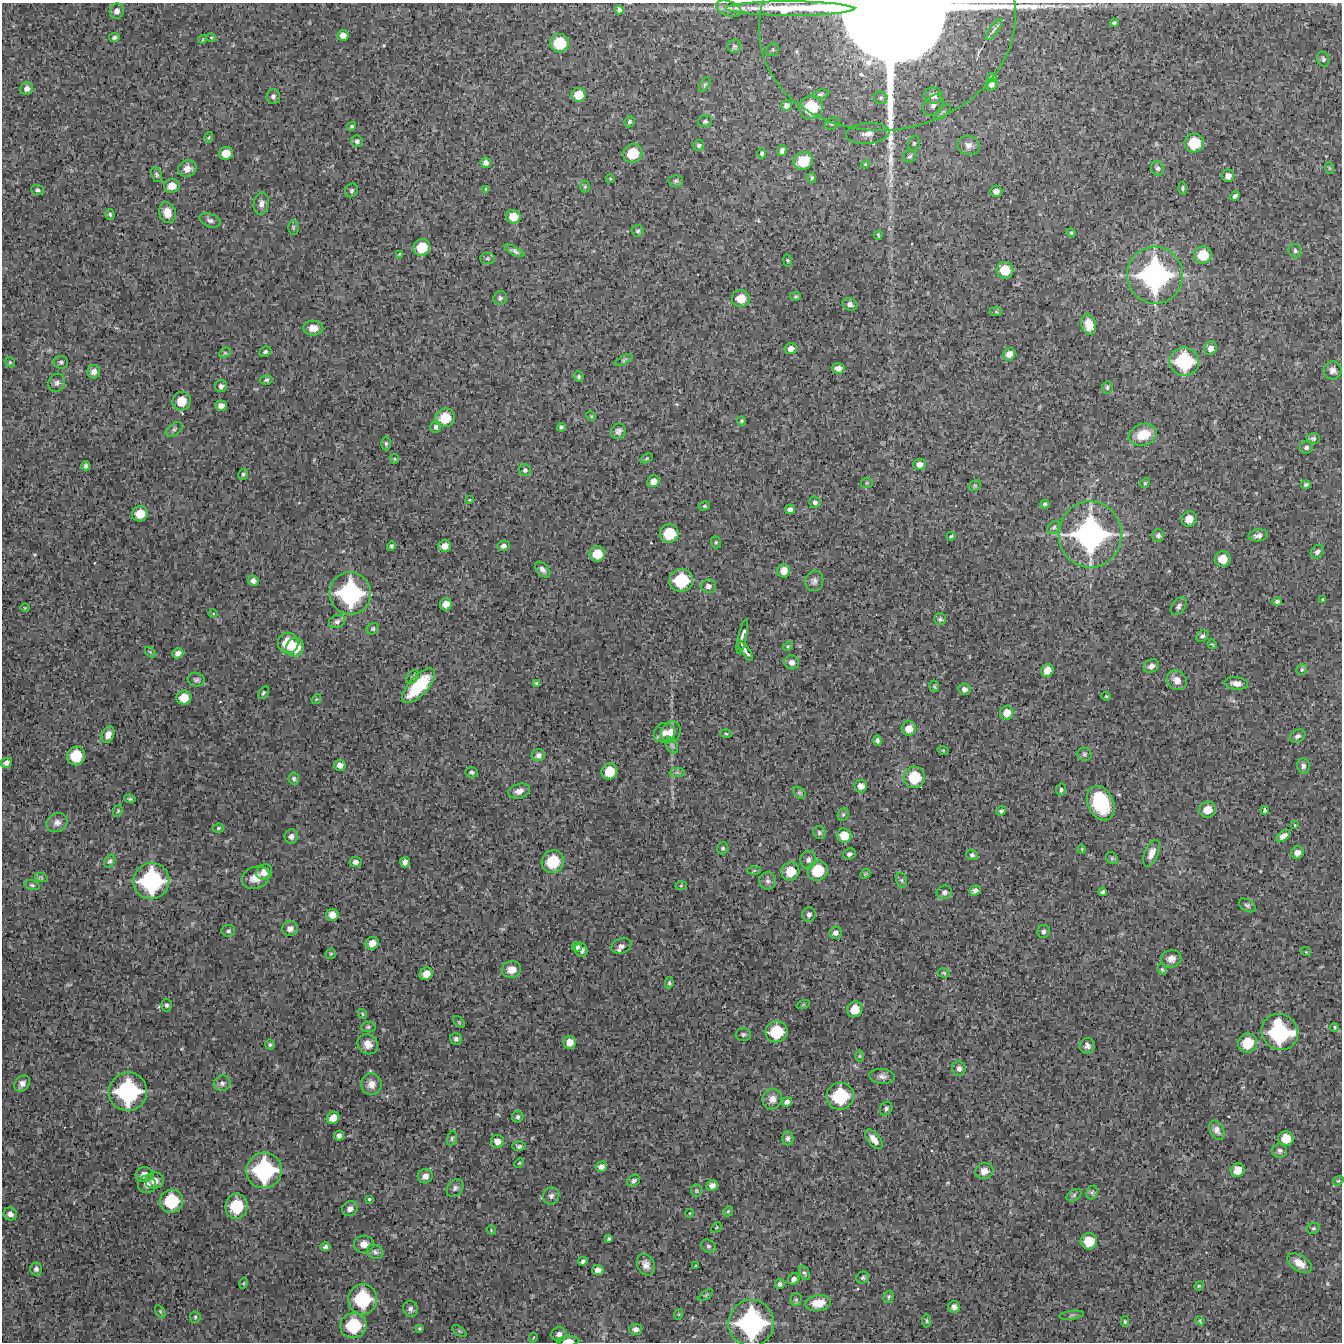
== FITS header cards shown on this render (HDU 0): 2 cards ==
NAXIS1  =                 1340 / length of data axis 1
NAXIS2  =                 1340 / length of data axis 2

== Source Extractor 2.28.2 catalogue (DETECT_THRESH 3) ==
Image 1340 x 1340 px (HDU 0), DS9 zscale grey, 1 PNG px = 1 image px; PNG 1344 x 1344 px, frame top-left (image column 1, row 1340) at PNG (2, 3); each listed source drawn as its Kron ellipse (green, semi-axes under 4 px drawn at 4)
Background 5840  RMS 440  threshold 1330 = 3 sigma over >= 5 px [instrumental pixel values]
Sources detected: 380; all 380 listed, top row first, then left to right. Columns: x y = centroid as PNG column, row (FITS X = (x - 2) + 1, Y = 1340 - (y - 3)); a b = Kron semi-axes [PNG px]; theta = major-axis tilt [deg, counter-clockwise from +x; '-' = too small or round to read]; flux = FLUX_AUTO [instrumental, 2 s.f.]
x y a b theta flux
729 9 13 7 -19 1.8e+05
790 9 64 7 0 1.6e+06
619 10 4 4 - 7.7e+04
117 11 8 7 - 1.5e+05
887 21 129 108 11 8.5e+06
1114 23 4 4 - 5.4e+04
994 29 12 4 56 8.3e+04
343 35 5 5 - 1.7e+05
114 37 5 4 - 6.2e+04
211 37 5 3 - 2.7e+04
203 39 4 2 - 2.2e+04
560 43 9 9 - 8.7e+05
734 46 7 7 - 6.3e+04
773 50 7 6 - 5.8e+04
1323 59 7 6 - 6.6e+04
992 78 4 4 - 6.3e+04
705 84 8 4 59 5.3e+04
991 85 6 5 - 1.0e+05
27 89 6 6 - 1.3e+05
820 94 8 4 11 5.4e+04
579 95 7 7 - 4.3e+05
273 96 7 6 - 9.2e+04
933 96 9 8 - 1.6e+05
881 98 7 6 - 6.4e+04
933 105 12 8 50 1.9e+05
786 106 5 5 - 1.3e+05
811 107 12 11 - 1.2e+06
942 112 10 5 42 8.0e+04
705 121 7 5 10 6.1e+04
629 122 6 5 - 5.5e+04
832 124 8 5 27 6.8e+04
351 126 4 4 - 3.8e+04
868 133 22 10 5 4.1e+05
209 137 5 3 - 3.1e+04
357 141 6 5 - 7.4e+04
914 143 7 5 77 6.7e+04
1194 143 10 9 - 8.0e+05
699 145 5 5 - 6.3e+04
969 145 12 9 -12 1.9e+05
782 151 5 4 - 8.9e+04
226 153 7 6 - 3.4e+05
633 153 10 9 - 7.8e+05
762 153 5 4 - 5.5e+04
910 156 7 5 32 5.7e+04
803 161 10 8 29 6.0e+05
486 163 5 5 - 1.1e+05
865 164 4 4 - 2.7e+04
1158 168 7 6 - 8.1e+04
1329 168 6 4 -71 3.4e+04
187 169 9 8 - 2.3e+05
156 174 7 5 -66 5.6e+04
1228 176 6 6 - 1.8e+05
812 178 5 4 - 4.7e+04
610 179 4 4 - 3.0e+04
676 181 7 6 - 6.5e+04
172 186 8 7 - 3.3e+05
585 187 6 5 - 4.3e+04
1183 188 6 4 -85 4.7e+04
485 189 3 2 - 2.1e+04
37 190 6 5 - 6.0e+04
351 190 7 6 - 6.0e+04
996 191 6 5 - 1.2e+05
1235 196 5 4 - 8.2e+04
261 203 11 7 83 1.6e+05
167 212 10 8 -76 2.9e+05
110 214 5 4 - 5.1e+04
513 217 7 6 - 3.5e+05
210 220 11 6 -20 9.9e+04
293 227 7 5 90 4.8e+04
638 231 6 6 - 6.3e+04
1071 233 5 4 - 3.2e+04
878 235 4 2 - 3.5e+04
422 247 9 8 - 6.7e+05
514 251 11 4 -27 9.4e+04
1295 251 7 6 - 7.4e+04
399 254 3 3 - 3.0e+04
1203 255 9 8 - 6.4e+05
487 258 7 5 1 5.4e+04
788 260 6 3 -81 3.2e+04
1005 270 8 8 - 5.7e+05
1155 275 28 28 - 5.8e+06
796 296 5 4 - 4.2e+04
500 298 7 6 - 7.9e+04
741 298 9 8 - 4.7e+05
850 304 7 6 - 8.9e+04
996 312 6 4 -2 3.6e+04
1089 325 10 7 -78 3.5e+05
313 328 10 7 0 2.8e+05
1211 348 7 6 - 1.7e+05
791 349 6 5 - 1.4e+05
265 352 6 5 - 6.7e+04
225 353 6 4 28 4.2e+04
1009 354 6 6 - 2.1e+05
624 360 10 4 29 5.7e+04
1184 361 15 14 - 1.9e+06
10 362 5 4 - 4.5e+04
61 362 7 6 - 7.2e+04
838 368 6 5 - 1.3e+05
1333 370 9 9 - 1.4e+05
94 372 7 6 - 1.6e+05
579 377 5 5 - 5.1e+04
266 380 6 5 - 5.9e+04
57 383 9 8 - 1.1e+05
221 386 6 6 - 9.2e+04
1107 387 6 5 - 5.5e+04
181 401 9 9 - 5.0e+05
221 406 5 5 - 1.6e+05
591 416 5 4 - 3.1e+04
445 418 10 9 - 7.0e+05
742 421 4 4 - 4.4e+04
436 427 6 5 - 7.6e+04
561 427 4 4 - 6.2e+04
174 429 9 5 36 7.3e+04
618 431 8 7 - 1.1e+05
1143 435 14 10 19 6.2e+05
1313 438 7 5 2 7.0e+04
386 444 7 4 -88 5.4e+04
1306 447 6 6 - 8.0e+04
647 458 6 4 31 3.5e+04
395 459 5 4 - 3.2e+04
919 464 6 5 - 1.5e+05
86 466 4 4 - 7.7e+04
525 470 6 5 - 6.6e+04
243 474 6 4 75 5.3e+04
653 481 6 5 - 2.0e+05
867 483 6 5 - 4.1e+04
1145 483 5 4 - 3.7e+04
1306 485 4 4 - 5.7e+04
975 486 6 5 - 4.3e+04
469 500 4 2 - 2.6e+04
815 502 6 5 - 7.6e+04
1045 504 4 4 - 5.9e+04
704 506 6 4 15 4.6e+04
790 509 5 4 - 1.1e+05
140 514 8 7 - 4.7e+05
1189 519 8 7 - 3.3e+05
1054 527 7 5 44 6.1e+04
669 534 9 9 - 8.6e+05
1090 534 33 31 -88 6.7e+06
1158 535 6 6 - 8.5e+04
1258 535 9 6 7 1.3e+05
951 536 4 3 - 3.6e+04
716 542 6 5 - 4.6e+04
391 546 4 4 - 4.9e+04
445 546 6 5 - 2.1e+05
503 546 6 5 - 9.0e+04
1317 552 7 5 48 9.0e+04
597 554 8 7 - 5.2e+05
1223 559 8 7 - 4.4e+05
542 570 9 6 -46 1.1e+05
784 571 7 6 - 2.6e+05
681 580 12 11 - 1.3e+06
253 581 5 5 - 1.1e+05
814 581 10 9 - 1.3e+05
708 586 8 6 3 1.3e+05
350 593 21 21 - 3.6e+06
1323 599 3 2 - 2.7e+04
1277 602 5 4 - 6.7e+04
446 604 6 5 - 2.3e+05
1179 606 10 6 54 9.5e+04
25 608 4 4 - 2.9e+04
213 614 4 3 - 3.0e+04
940 619 6 6 - 5.9e+04
337 622 8 6 23 9.0e+04
373 629 6 5 - 5.0e+04
1202 636 7 5 38 7.3e+04
742 637 17 4 78 1.7e+05
288 643 10 10 - 8.1e+05
1212 644 5 4 - 2.8e+04
788 646 5 4 - 3.6e+04
295 647 9 8 - 5.6e+05
745 651 12 3 -56 1.4e+05
150 652 6 3 -45 3.3e+04
178 653 6 5 - 1.3e+05
792 662 7 7 - 1.4e+05
1151 666 8 6 27 1.5e+05
1302 669 6 5 - 6.0e+04
1047 670 7 6 - 2.7e+05
413 677 8 5 53 6.6e+04
196 679 8 7 - 7.5e+04
1177 680 11 9 -44 2.4e+05
536 683 4 3 - 4.0e+04
1236 683 12 6 -7 1.8e+05
419 686 22 9 47 1.5e+06
934 686 6 5 - 4.1e+04
964 689 6 6 - 1.1e+05
263 693 7 4 57 5.5e+04
1106 696 4 4 - 3.4e+04
184 698 7 7 - 4.3e+05
316 699 5 3 - 2.5e+04
1007 713 7 6 - 2.8e+05
909 729 7 7 - 3.0e+05
671 732 11 9 57 3.0e+05
664 733 11 9 29 2.2e+05
726 734 5 3 - 3.5e+04
108 735 8 6 67 2.0e+05
1298 736 8 6 29 9.3e+04
877 741 5 4 - 6.1e+04
672 746 8 5 -63 7.2e+04
943 750 6 3 -19 3.0e+04
1085 754 7 6 - 6.8e+04
538 755 7 6 - 1.2e+05
76 756 9 9 - 8.1e+05
6 763 6 4 29 1.1e+05
340 765 6 5 - 1.5e+05
1303 766 8 6 -83 1.0e+05
471 772 6 5 - 6.2e+04
609 772 8 8 - 5.7e+05
677 772 7 4 -1 6.0e+04
914 777 11 10 - 9.6e+05
294 779 6 5 - 6.2e+04
861 786 6 6 - 1.8e+05
1061 790 6 5 - 6.0e+04
519 791 11 7 17 1.9e+05
799 793 7 5 -41 5.3e+04
130 799 6 3 -9 4.9e+04
1101 803 18 13 -64 1.7e+06
1208 810 8 7 - 3.8e+05
1265 810 4 4 - 7.3e+04
118 811 6 4 69 4.2e+04
1001 811 5 4 - 5.3e+04
843 814 7 5 68 5.6e+04
57 823 11 9 25 1.7e+05
1295 825 3 2 - 2.1e+04
218 828 5 4 - 5.0e+04
819 833 7 6 - 6.4e+04
844 835 7 7 - 4.2e+05
291 836 7 6 - 1.3e+05
1283 836 8 4 37 1.6e+05
723 848 6 5 - 6.1e+04
1082 849 5 3 - 2.1e+04
1151 853 14 6 67 2.0e+05
1297 853 6 6 - 1.5e+05
849 854 6 5 - 8.0e+04
972 855 6 5 - 6.3e+04
1112 858 6 5 - 4.5e+04
808 860 9 7 80 1.1e+05
110 861 7 5 56 6.3e+04
355 862 6 5 - 1.1e+05
405 862 5 5 - 1.3e+05
553 862 12 11 - 1.1e+06
754 871 7 4 2 4.1e+04
790 871 9 9 - 5.7e+05
818 871 10 10 - 8.6e+05
264 872 8 7 - 3.1e+05
865 874 6 4 43 3.6e+04
41 877 6 4 -19 4.5e+04
256 878 14 11 21 3.5e+05
901 880 7 5 -74 6.2e+04
151 881 18 18 - 3.1e+06
768 881 8 8 - 1.1e+05
32 885 8 4 -16 5.8e+04
681 885 6 4 2 3.8e+04
975 890 6 5 - 9.9e+04
944 892 8 6 16 1.1e+05
1103 892 4 4 - 5.9e+04
1247 905 9 6 -32 7.1e+04
809 914 7 6 - 9.4e+04
332 915 6 6 - 2.5e+05
290 929 8 7 - 1.6e+05
228 931 7 5 7 6.7e+04
1043 931 6 6 - 6.9e+04
836 933 6 6 - 1.2e+05
372 943 7 6 - 2.5e+05
621 946 10 7 21 1.4e+05
577 947 5 4 - 9.5e+04
581 950 7 6 - 1.2e+05
1306 952 5 3 - 2.5e+04
331 954 6 4 43 3.7e+04
1171 959 10 8 15 2.0e+05
511 969 9 8 - 3.3e+05
1162 969 5 4 - 4.4e+04
944 973 6 4 -12 3.9e+04
426 974 7 6 - 2.7e+05
669 983 5 4 - 4.1e+04
167 1005 6 5 - 5.9e+04
803 1005 7 4 19 3.8e+04
855 1009 8 7 - 4.4e+05
362 1014 5 3 - 3.3e+04
459 1022 7 4 -46 3.4e+04
368 1027 7 5 2 6.0e+04
1334 1027 4 2 - 3.2e+04
776 1032 11 10 - 1.1e+06
1280 1032 19 17 -43 2.9e+06
743 1034 7 6 - 6.0e+04
456 1039 6 5 - 8.2e+04
570 1042 6 6 - 2.5e+05
1248 1043 10 9 - 7.4e+05
368 1044 11 9 -41 2.3e+05
270 1045 5 4 - 4.7e+04
1087 1046 8 7 - 1.2e+05
859 1056 6 4 90 3.9e+04
959 1068 7 6 - 1.0e+05
882 1076 13 7 -6 1.4e+05
222 1083 8 7 - 1.0e+05
22 1084 9 7 51 1.5e+05
371 1084 11 10 - 2.4e+05
128 1092 19 19 - 3.3e+06
840 1096 14 13 - 1.6e+06
772 1099 10 9 - 2.2e+05
787 1102 5 4 - 1.1e+05
886 1109 7 6 - 7.4e+04
518 1117 6 5 - 6.1e+04
333 1118 7 6 - 2.6e+05
1217 1130 10 7 -64 1.4e+05
339 1136 5 4 - 9.9e+04
452 1138 7 4 74 5.4e+04
788 1138 7 5 -89 8.9e+04
1286 1138 8 7 - 4.8e+05
874 1139 12 6 -51 2.3e+05
497 1141 6 6 - 1.8e+05
519 1146 6 5 - 5.9e+04
1280 1151 7 7 - 7.5e+04
519 1163 5 4 - 3.1e+04
601 1167 5 5 - 1.4e+05
264 1170 18 17 - 2.9e+06
1237 1170 7 6 - 3.3e+05
984 1171 9 8 - 2.0e+05
144 1175 8 7 - 2.1e+05
425 1176 7 7 - 1.7e+05
154 1181 9 8 - 2.4e+05
634 1181 7 5 37 7.4e+04
1338 1181 5 4 - 3.6e+04
147 1184 9 8 - 1.6e+05
712 1186 6 5 - 1.2e+05
455 1188 10 7 55 1.1e+05
696 1191 6 5 - 4.3e+04
1092 1192 7 5 68 5.3e+04
1074 1195 8 5 32 5.7e+04
551 1196 8 8 - 1.2e+05
369 1199 3 3 - 3.9e+04
171 1201 11 11 - 1.3e+06
237 1206 12 11 - 1.2e+06
350 1209 8 7 - 1.5e+05
728 1211 5 4 - 3.9e+04
690 1213 4 3 - 2.1e+04
10 1214 7 6 - 1.7e+05
716 1227 6 3 46 2.9e+04
1313 1228 6 5 - 5.5e+04
491 1230 5 4 - 3.3e+04
609 1239 4 3 - 5.1e+04
1089 1241 8 8 - 5.9e+05
364 1244 10 8 3 2.2e+05
708 1246 8 6 -31 7.2e+04
325 1247 5 4 - 6.5e+04
375 1252 8 7 - 8.9e+04
583 1261 5 4 - 7.1e+04
1299 1263 14 8 -33 3.0e+05
646 1265 11 8 -63 1.9e+05
695 1266 3 2 - 2.3e+04
36 1269 6 6 - 9.4e+04
598 1270 5 5 - 1.7e+05
804 1273 8 5 -66 6.2e+04
863 1278 6 5 - 6.2e+04
794 1279 6 5 - 1.1e+05
244 1283 5 3 - 2.9e+04
780 1284 5 5 - 7.0e+04
1199 1286 5 4 - 3.4e+04
706 1295 8 4 36 4.4e+04
889 1297 6 5 - 4.9e+04
362 1299 15 14 - 1.8e+06
796 1300 6 5 - 4.3e+04
818 1303 13 8 8 4.1e+05
954 1307 6 5 - 1.1e+05
410 1309 8 7 - 1.0e+05
160 1311 7 4 -59 3.8e+04
679 1314 5 3 - 2.8e+04
1072 1315 12 3 8 4.5e+04
195 1317 5 5 - 5.3e+04
926 1321 7 3 -89 3.5e+04
1200 1321 4 3 - 3.5e+04
1125 1322 5 4 - 4.5e+04
751 1323 23 23 - 4.7e+06
353 1326 13 12 - 1.4e+06
419 1328 3 3 - 3.6e+04
636 1329 6 5 - 1.2e+05
459 1331 8 4 -36 4.7e+04
559 1334 8 7 - 1.5e+05
533 1338 5 2 - 2.2e+04
568 1341 11 5 2 2.3e+05
At the frame edge (FLAGS 8, measured only in part): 3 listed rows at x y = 887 21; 751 1323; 568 1341